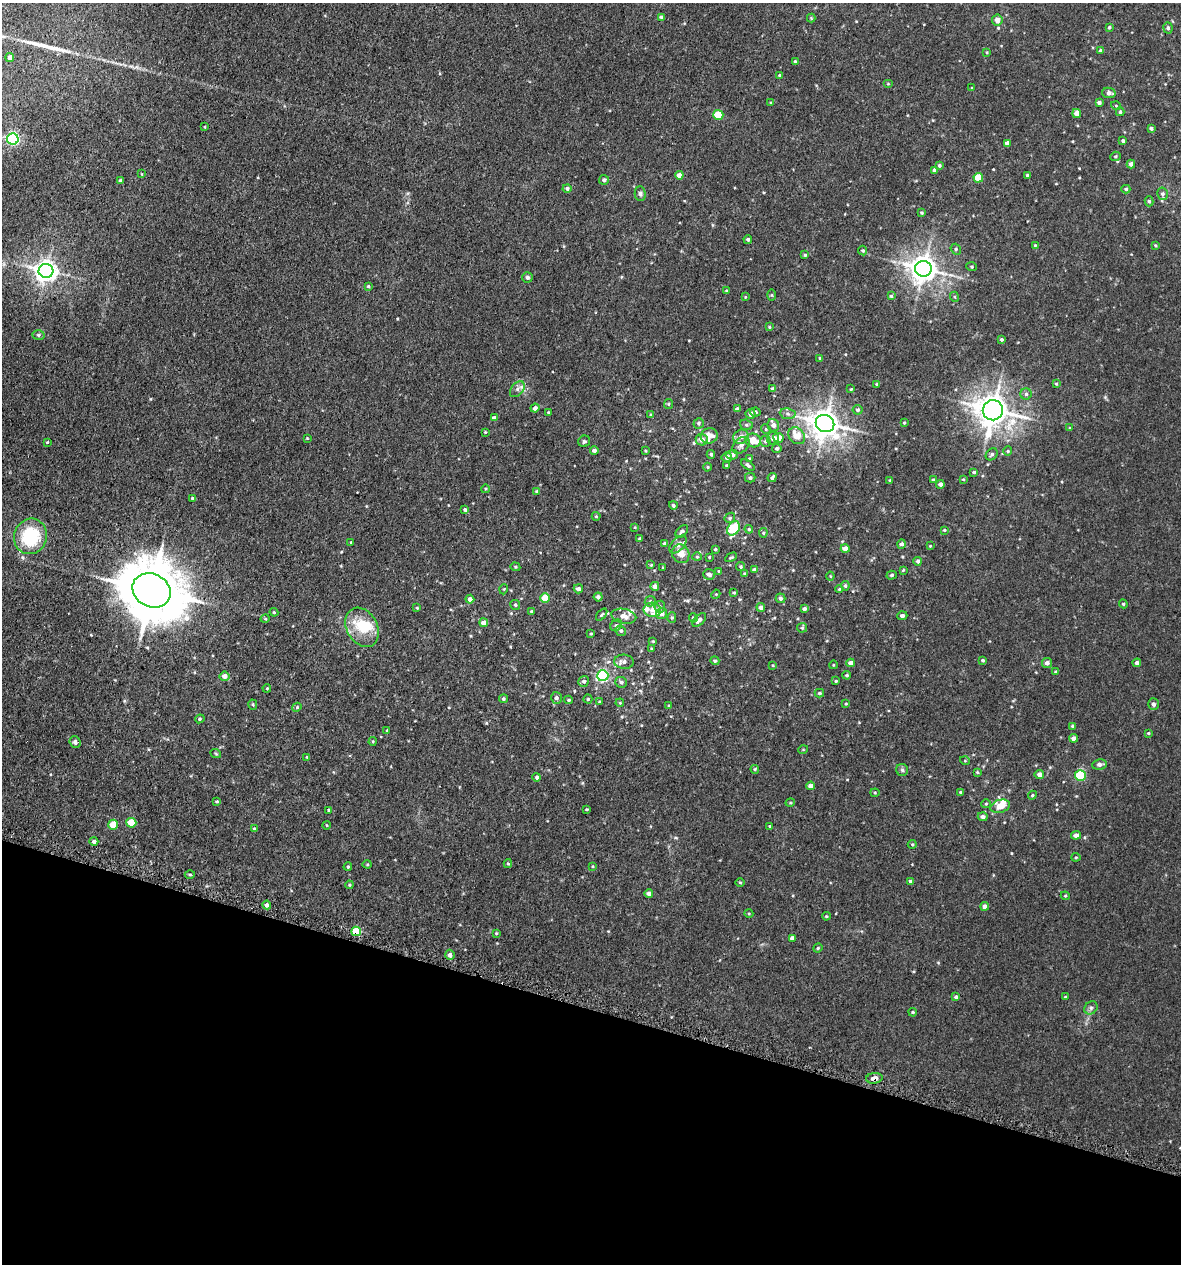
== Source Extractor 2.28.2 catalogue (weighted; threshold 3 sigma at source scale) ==
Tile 15 of 4 x 4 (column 3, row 4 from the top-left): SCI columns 2694-3872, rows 50-1311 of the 5222 x 5150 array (HDU 1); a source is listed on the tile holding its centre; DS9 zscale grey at full resolution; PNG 1183 x 1266 px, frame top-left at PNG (2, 3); each listed source drawn as its Kron ellipse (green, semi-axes under 4 px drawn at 4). Shown black and unused: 20% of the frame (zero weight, under 3 of 5 exposures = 5% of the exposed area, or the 3 px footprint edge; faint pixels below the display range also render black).
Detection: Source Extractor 2.28.2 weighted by HDU 2 'WHT'; one run over the whole footprint, this tile lists its part. Background 0.0181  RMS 0.0034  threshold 0.0152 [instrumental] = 3 sigma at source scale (4.5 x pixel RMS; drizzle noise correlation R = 1.50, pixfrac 1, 0.05/0.05 arcsec/px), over >= 5 px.
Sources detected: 292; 1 long thin detection or spike segment (spike, bleed or trail) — neither listed nor drawn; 9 inside a brighter listed object's ellipse — not listed separately; the other 282 listed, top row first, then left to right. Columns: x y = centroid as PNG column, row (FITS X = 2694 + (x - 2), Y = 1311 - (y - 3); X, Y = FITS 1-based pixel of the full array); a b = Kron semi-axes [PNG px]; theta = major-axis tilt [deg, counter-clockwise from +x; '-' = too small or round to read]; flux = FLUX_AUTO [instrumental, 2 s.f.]
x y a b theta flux
661 17 4 4 - 0.64
811 18 4 4 - 0.31
997 20 5 5 - 2.4
1109 27 4 3 - 0.5
1168 28 6 4 -79 0.63
1100 51 4 3 - 0.6
987 52 4 3 - 0.27
10 57 4 4 - 1.4
795 62 3 3 - 0.52
780 75 4 3 - 0.45
888 84 5 3 - 0.28
972 88 4 3 - 0.22
1109 93 7 5 -10 1.3
1099 102 4 3 - 0.85
771 103 4 4 - 0.39
1116 106 5 3 - 0.3
1120 112 4 3 - 0.43
1077 113 4 4 - 2.5
718 115 5 5 - 7.6
205 127 4 2 - 0.23
1151 128 4 3 - 0.7
13 139 6 5 - 57
1123 141 3 3 - 0.61
1007 143 4 4 - 1.5
1115 156 5 4 - 0.45
1131 164 4 4 - 0.99
939 165 4 4 - 0.58
935 170 4 4 - 1.3
142 174 4 2 - 0.22
679 175 4 4 - 2.1
1027 175 3 3 - 0.48
978 178 5 5 - 8.6
604 180 5 5 - 0.79
120 181 4 4 - 0.47
567 189 4 4 - 0.82
1126 189 4 4 - 0.5
640 193 7 5 -89 0.76
1162 194 6 5 - 0.73
1149 201 5 4 - 0.52
922 213 4 4 - 0.49
748 239 4 4 - 0.7
1035 245 4 3 - 0.27
1155 245 3 3 - 0.34
956 249 5 5 - 0.52
863 250 5 4 - 0.42
805 255 4 4 - 0.41
972 267 5 4 - 0.38
923 269 8 8 - 360
46 271 7 7 - 210
527 277 5 5 - 0.64
368 286 3 3 - 0.41
726 290 4 2 - 0.22
772 295 6 4 -89 0.38
891 296 4 4 - 0.46
745 297 4 3 - 0.29
955 297 5 3 - 0.31
769 327 4 3 - 0.33
38 335 6 5 - 0.74
1001 339 3 3 - 0.59
820 358 4 2 - 0.28
877 384 3 3 - 0.44
1056 384 4 3 - 0.4
517 389 9 6 50 1.1
772 389 4 3 - 0.74
851 389 3 2 - 0.28
1026 394 5 5 - 0.69
668 404 5 4 - 0.39
535 408 4 4 - 1.1
737 409 4 3 - 0.72
858 410 5 5 - 0.61
993 410 10 10 - 530
548 412 3 3 - 0.28
755 412 5 4 - 0.62
751 414 5 5 - 1.4
788 414 8 5 -7 0.83
650 415 4 3 - 0.34
494 418 4 4 - 1.2
699 423 5 5 - 0.56
904 423 4 3 - 0.4
825 424 9 8 - 430
746 425 6 5 - 0.59
773 425 6 5 - 1.7
1070 428 4 3 - 0.28
766 429 5 4 - 0.37
485 432 4 4 - 0.31
709 436 8 7 - 3.8
797 436 9 7 -47 5
741 437 8 7 - 1.8
307 438 4 3 - 0.25
773 438 6 6 - 1.3
778 438 5 5 - 2.9
702 440 6 5 - 2
753 440 8 7 - 5.1
584 441 6 5 - 0.57
765 441 6 5 - 0.63
47 442 4 3 - 0.28
741 445 10 7 43 1.4
777 448 5 4 - 0.63
594 451 4 4 - 1.1
645 451 3 2 - 0.33
1008 451 4 4 - 0.4
711 454 4 3 - 0.56
992 454 7 5 44 0.76
732 455 6 5 - 1.3
727 457 5 5 - 1
749 459 4 3 - 0.32
726 465 3 3 - 0.38
748 465 7 4 -37 0.8
708 467 4 4 - 0.35
974 472 4 3 - 0.51
772 477 5 3 - 0.86
750 478 5 4 - 0.69
963 479 3 3 - 0.32
890 480 3 3 - 0.27
933 480 4 3 - 0.34
940 484 4 4 - 1.3
485 489 4 3 - 0.31
537 491 4 3 - 0.54
192 498 4 3 - 0.53
673 505 4 4 - 0.55
465 510 4 4 - 0.58
596 516 4 4 - 0.35
730 518 6 4 46 0.49
635 527 4 3 - 0.25
733 528 8 5 55 15
749 529 4 4 - 0.37
944 530 4 3 - 0.38
682 531 7 4 44 0.78
763 533 5 4 - 0.38
31 536 18 16 70 20
640 539 3 3 - 0.44
351 542 3 3 - 0.27
665 543 4 3 - 0.93
901 544 4 4 - 0.86
678 545 10 6 46 1.5
930 546 4 3 - 0.26
715 549 3 3 - 0.43
845 549 4 4 - 2.4
681 554 10 8 -61 3.1
697 557 4 4 - 0.36
709 557 3 2 - 0.29
731 557 6 3 28 0.41
918 561 4 4 - 0.89
651 565 4 3 - 0.29
515 567 5 4 - 0.39
741 567 4 4 - 0.45
663 568 3 3 - 0.32
754 570 4 3 - 0.79
903 570 4 3 - 0.29
719 571 3 3 - 0.27
709 574 6 5 - 1.1
745 574 3 3 - 0.4
892 575 5 4 - 0.5
830 576 4 4 - 0.31
655 586 4 4 - 1.4
845 586 4 4 - 0.54
504 589 5 3 - 0.27
578 589 4 4 - 1.1
839 589 4 3 - 0.27
152 590 20 16 -27 1900
734 593 3 3 - 0.34
716 594 5 4 - 0.29
598 597 4 4 - 1.1
545 598 5 4 - 5.8
780 598 5 5 - 0.83
470 599 4 4 - 1.4
650 601 6 5 - 0.55
1123 604 4 4 - 0.37
515 605 5 5 - 0.58
660 607 6 5 - 0.58
761 607 4 4 - 1.2
417 608 4 3 - 0.29
804 609 4 3 - 0.86
652 610 9 7 -12 2.1
531 611 4 3 - 0.31
274 612 4 4 - 0.34
661 613 6 5 - 1.3
602 615 7 3 48 0.46
624 616 12 7 -12 2.4
902 616 5 4 - 0.94
672 618 5 4 - 0.48
693 618 5 4 - 0.46
265 619 5 3 - 0.27
699 620 8 5 43 1.2
484 623 4 4 - 2.1
616 625 6 5 - 0.59
362 627 21 15 -61 7.4
802 628 5 5 - 0.41
621 631 5 5 - 0.61
591 634 4 2 - 0.28
653 641 3 3 - 0.27
651 649 3 3 - 0.36
983 660 4 4 - 0.48
715 661 5 4 - 0.58
624 662 10 7 -4 1.4
851 663 4 4 - 1.3
1047 663 5 5 - 1.3
1137 663 4 4 - 0.92
773 665 4 2 - 0.25
833 665 4 3 - 0.25
1056 672 4 3 - 0.43
847 675 4 4 - 0.49
224 676 5 5 - 1.8
603 676 6 5 - 43
584 681 5 5 - 0.72
836 681 3 3 - 0.32
621 682 6 5 - 0.73
267 688 4 3 - 0.27
819 693 5 4 - 0.49
556 698 6 5 - 0.92
503 699 4 4 - 0.67
588 699 4 4 - 0.4
569 700 4 3 - 0.51
600 702 4 3 - 0.33
620 703 4 3 - 0.27
846 704 3 3 - 0.3
1154 704 6 5 - 0.97
253 705 5 4 - 0.37
669 706 4 3 - 0.33
297 707 5 3 - 0.33
200 719 5 4 - 0.45
1073 726 3 3 - 0.66
387 730 4 3 - 0.28
1148 733 4 3 - 0.39
1074 738 4 4 - 1.6
373 741 4 4 - 0.35
75 742 6 5 - 0.9
803 750 5 3 - 0.26
216 754 5 3 - 0.31
307 757 4 3 - 0.26
965 761 5 3 - 0.27
1099 764 7 5 8 1
755 769 4 4 - 0.36
902 770 6 6 - 0.66
977 772 4 4 - 0.33
1039 774 5 4 - 1.8
1080 776 5 5 - 23
537 777 4 4 - 0.66
811 786 4 4 - 2
960 792 4 4 - 0.31
875 793 4 4 - 0.33
1032 795 4 4 - 0.39
217 801 4 2 - 0.36
790 803 5 3 - 0.28
986 804 5 4 - 0.37
1000 806 10 6 16 3
587 809 3 2 - 0.32
329 810 4 3 - 0.5
983 817 5 4 - 1.2
131 823 5 5 - 8.6
113 825 5 5 - 5.2
326 825 4 3 - 0.25
770 826 3 3 - 0.3
254 829 4 3 - 0.57
1076 835 5 4 - 1.5
94 841 4 4 - 0.85
912 844 4 4 - 0.35
1076 857 4 4 - 0.37
367 864 4 4 - 0.36
508 864 4 4 - 0.37
593 866 4 3 - 0.26
348 867 4 3 - 0.41
190 874 5 3 - 0.39
910 881 4 4 - 0.46
740 882 5 3 - 0.32
349 885 4 4 - 0.34
649 894 4 4 - 1.5
1065 896 4 4 - 0.34
267 905 4 4 - 1.1
985 906 4 4 - 1.5
749 914 5 3 - 0.3
826 916 4 3 - 0.37
356 931 5 4 - 9.7
496 933 4 3 - 0.33
792 938 4 4 - 1.1
818 948 5 4 - 0.4
450 955 5 5 - 1.3
956 997 4 3 - 0.75
1065 997 4 3 - 0.3
1091 1008 7 6 - 0.83
913 1012 4 3 - 0.42
874 1078 8 5 8 1.9
Overlapping masked pixels (flux is a lower limit): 2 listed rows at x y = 356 931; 874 1078